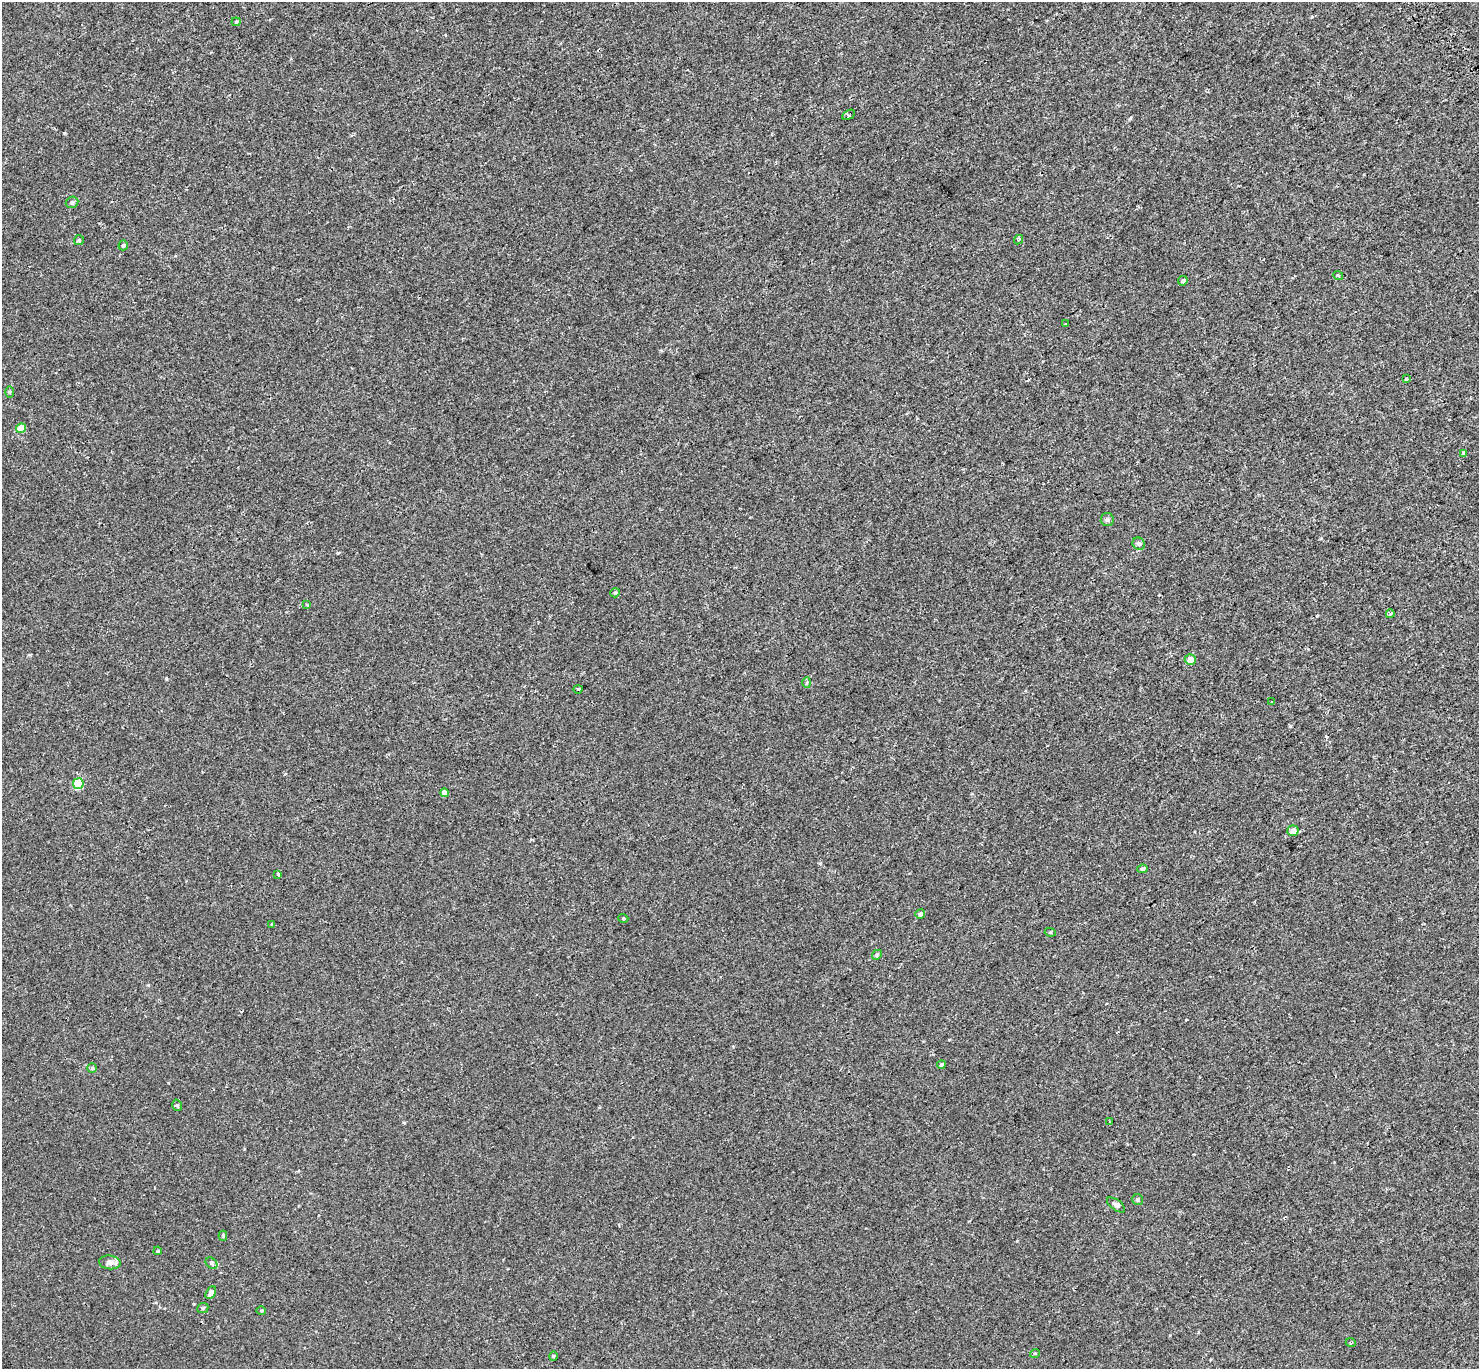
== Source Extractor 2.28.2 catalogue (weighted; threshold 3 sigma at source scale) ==
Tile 10 of 4 x 4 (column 2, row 3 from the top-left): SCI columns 1556-3032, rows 1600-2966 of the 6079 x 5979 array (HDU 1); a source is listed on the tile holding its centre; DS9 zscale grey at full resolution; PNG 1481 x 1371 px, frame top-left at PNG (2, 2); each listed source drawn as its Kron ellipse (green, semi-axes under 4 px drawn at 4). Shown black and unused: <1% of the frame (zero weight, under 2 of 3 exposures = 5% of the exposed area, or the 3 px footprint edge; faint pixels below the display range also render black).
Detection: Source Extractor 2.28.2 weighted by HDU 2 'WHT'; one run over the whole footprint, this tile lists its part. Background 0.00379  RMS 0.0027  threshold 0.012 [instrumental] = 3 sigma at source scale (4.5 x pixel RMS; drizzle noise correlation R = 1.50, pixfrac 1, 0.0396/0.0396 arcsec/px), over >= 5 px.
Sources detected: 51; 3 cosmic-ray / hot-pixel residue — neither listed nor drawn; the other 48 listed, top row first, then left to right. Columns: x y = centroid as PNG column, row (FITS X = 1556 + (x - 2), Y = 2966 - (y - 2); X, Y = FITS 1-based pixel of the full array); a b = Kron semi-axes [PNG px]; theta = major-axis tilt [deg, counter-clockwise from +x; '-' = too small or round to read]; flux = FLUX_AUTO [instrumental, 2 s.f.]
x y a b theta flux
236 22 4 4 - 0.3
849 115 7 4 31 0.5
72 202 6 5 - 0.58
79 240 5 5 - 0.39
1019 240 5 3 - 0.32
123 245 5 4 - 0.41
1338 275 5 3 - 0.23
1183 281 5 4 - 0.49
1065 324 3 3 - 0.46
1406 379 3 3 - 0.94
9 392 5 3 - 0.27
21 428 5 5 - 3
1463 453 3 3 - 0.51
1107 520 6 6 - 0.56
1139 544 6 6 - 0.51
615 593 5 4 - 0.3
307 605 3 3 - 0.26
1390 614 4 3 - 0.45
1190 660 5 5 - 1.9
807 682 5 4 - 0.48
578 689 4 3 - 0.25
1272 702 3 2 - 0.42
78 784 5 5 - 11
444 793 4 4 - 1.5
1293 831 6 5 - 1.6
1142 869 5 4 - 0.51
278 874 3 3 - 1.8
920 914 5 5 - 0.53
623 918 5 3 - 0.22
271 924 4 3 - 0.2
1050 932 5 3 - 0.24
877 955 5 4 - 0.33
941 1065 4 4 - 0.5
92 1068 5 5 - 0.37
177 1105 6 4 -74 0.41
1110 1121 3 2 - 0.19
1137 1200 5 5 - 0.44
1116 1205 10 5 -36 0.7
223 1236 5 4 - 0.32
158 1251 4 3 - 0.29
110 1262 11 7 -6 1.4
212 1263 7 5 -45 0.44
211 1293 7 4 59 1
203 1308 6 4 24 0.39
261 1311 5 3 - 0.25
1351 1343 5 3 - 0.29
1035 1353 5 3 - 0.21
553 1356 4 4 - 0.24
Unlisted compact peaks at least as high as the median listed source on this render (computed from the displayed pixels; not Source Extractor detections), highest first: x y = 338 553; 166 678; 1290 726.